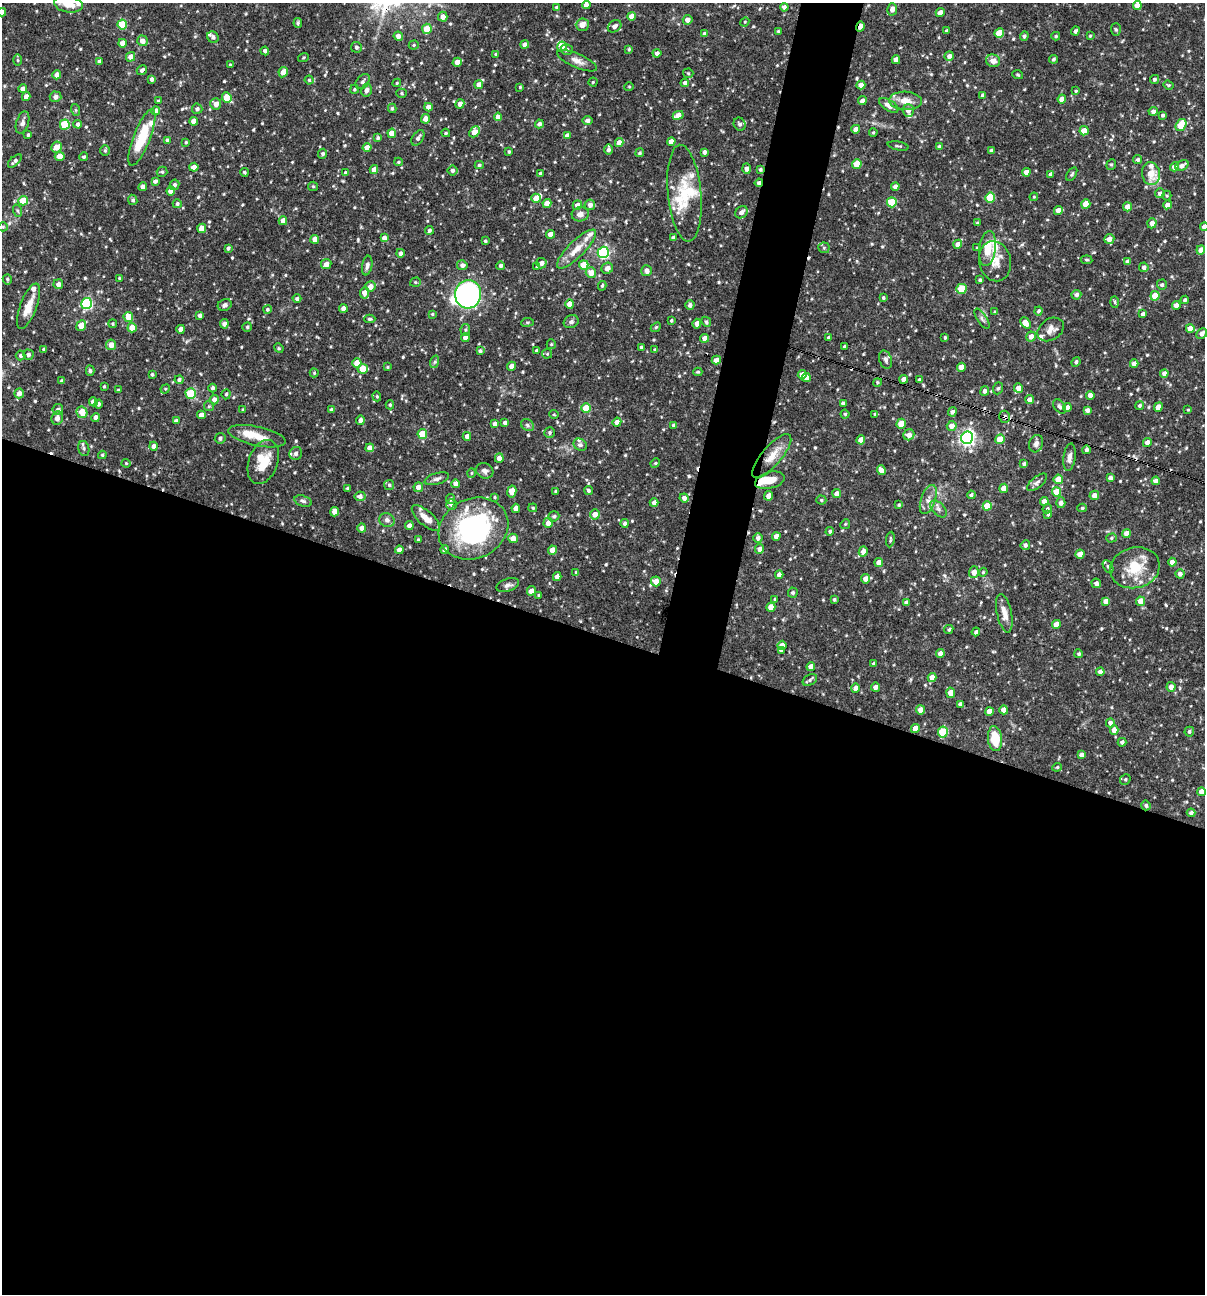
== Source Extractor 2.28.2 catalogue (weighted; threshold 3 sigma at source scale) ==
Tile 14 of 4 x 4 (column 2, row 4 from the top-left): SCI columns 1454-2656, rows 1-1292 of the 5187 x 5169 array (HDU 1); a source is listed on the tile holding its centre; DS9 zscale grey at full resolution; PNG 1207 x 1296 px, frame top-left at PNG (2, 3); each listed source drawn as its Kron ellipse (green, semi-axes under 4 px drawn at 4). Shown black and unused: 54% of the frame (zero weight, under 3 of 4 exposures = <1% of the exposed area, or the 3 px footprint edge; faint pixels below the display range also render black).
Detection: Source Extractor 2.28.2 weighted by HDU 2 'WHT'; one run over the whole footprint, this tile lists its part. Background 0.0982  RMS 0.004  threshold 0.018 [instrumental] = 3 sigma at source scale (4.5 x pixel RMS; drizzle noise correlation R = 1.50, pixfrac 1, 0.05/0.05 arcsec/px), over >= 5 px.
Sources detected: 653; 2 inside a brighter object's white glare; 6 cosmic-ray / hot-pixel residue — neither listed nor drawn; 30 inside a brighter listed object's ellipse — not listed separately; of the other 615, all 500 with FLUX_AUTO >= 0.412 (the completeness limit of this list) listed and drawn (115 fainter detections not listed), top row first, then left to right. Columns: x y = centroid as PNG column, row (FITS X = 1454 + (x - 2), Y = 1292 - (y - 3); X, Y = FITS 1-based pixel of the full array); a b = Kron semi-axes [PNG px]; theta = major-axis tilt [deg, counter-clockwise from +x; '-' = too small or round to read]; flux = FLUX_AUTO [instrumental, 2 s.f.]
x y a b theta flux
68 4 14 8 -10 4.4
586 5 4 4 - 1.9
1137 5 4 4 - 2.9
556 7 4 3 - 0.67
784 7 4 4 - 1.4
892 9 6 5 - 1.9
2 12 4 4 - 1.5
940 12 4 4 - 1.9
631 16 4 4 - 2.9
443 17 5 4 - 2.7
688 20 5 5 - 2.4
745 22 5 4 - 0.42
298 23 5 4 - 0.68
122 25 5 5 - 13
582 25 6 6 - 3.2
615 26 7 5 36 1.6
860 26 5 3 - 4
427 29 5 4 - 6.5
946 30 4 3 - 0.45
1116 30 6 5 - 0.65
778 31 4 4 - 0.57
1075 31 4 3 - 0.97
999 33 5 4 - 8.1
705 34 4 4 - 2.1
398 36 4 4 - 1.8
1024 36 5 4 - 0.93
1056 36 4 4 - 0.53
1090 36 3 3 - 0.46
213 37 6 5 - 1.1
142 41 5 5 - 2.7
122 43 4 4 - 2.5
414 45 5 4 - 0.53
525 45 4 4 - 2
562 46 5 4 - 4.1
356 47 5 5 - 0.88
629 49 4 3 - 0.51
567 50 6 5 - 0.8
265 51 4 3 - 1.1
657 53 4 4 - 1.4
496 54 4 3 - 0.55
949 56 5 4 - 1.8
131 57 5 4 - 2.8
303 57 5 3 - 0.43
1054 59 4 3 - 0.64
18 60 6 4 -88 0.44
896 60 4 4 - 2.5
577 61 21 7 -23 2.8
993 61 7 6 - 2.9
99 62 4 4 - 0.98
457 62 5 4 - 3.1
230 65 3 2 - 0.41
142 70 5 4 - 1.1
283 72 5 4 - 3.6
688 73 5 5 - 0.56
57 75 4 4 - 2.8
1018 75 5 3 - 0.5
151 79 4 4 - 1.3
1154 79 5 4 - 0.85
309 80 4 4 - 0.53
363 81 8 6 51 1.2
593 82 4 4 - 0.48
397 83 4 3 - 0.45
685 83 4 4 - 1.4
479 85 4 4 - 2.7
861 85 4 4 - 2.9
1168 85 5 4 - 0.54
520 87 3 3 - 0.41
629 87 4 4 - 0.45
23 89 4 4 - 2.6
354 89 4 4 - 0.55
366 90 7 5 79 1.4
1076 91 4 3 - 0.44
401 93 5 4 - 0.54
983 95 4 4 - 1.3
26 97 4 4 - 2.4
55 97 6 5 - 2.1
227 98 5 5 - 8.7
1062 99 4 4 - 3.5
158 101 3 3 - 0.47
862 101 4 4 - 1.6
905 101 16 9 -3 4.2
216 104 5 5 - 2.8
460 104 5 4 - 2.7
889 105 11 5 -31 2.2
428 107 4 4 - 2.3
392 108 4 4 - 0.63
197 109 5 5 - 1.1
76 110 6 4 -70 0.51
156 111 4 4 - 3.4
908 111 6 5 - 2
1153 111 4 4 - 1.3
678 115 5 4 - 3.3
1163 115 4 3 - 0.82
498 117 4 4 - 2.6
426 119 5 4 - 2.8
587 120 5 4 - 1.3
194 121 4 4 - 3.3
22 123 11 6 73 1.6
65 124 5 5 - 16
78 124 4 4 - 0.94
539 124 4 4 - 1.2
740 124 6 5 - 1
1181 125 6 5 - 9.2
856 129 4 4 - 2.3
1084 131 5 4 - 4.6
475 132 6 4 48 5.1
873 132 4 3 - 0.48
392 133 4 4 - 4.4
446 133 4 3 - 0.52
28 135 3 3 - 0.63
567 135 4 4 - 2
142 137 30 8 69 14
378 138 4 4 - 0.72
418 138 8 5 56 1.4
167 140 4 4 - 0.72
671 141 4 4 - 3.1
186 142 3 3 - 0.43
619 143 4 4 - 2.8
898 146 10 3 -11 0.58
939 146 3 3 - 0.55
56 147 5 5 - 3.6
367 147 4 4 - 3.2
608 149 5 3 - 1.2
105 151 5 4 - 0.55
509 151 3 3 - 0.56
991 151 4 3 - 0.87
704 152 4 3 - 1.2
640 153 4 4 - 0.52
323 154 5 4 - 0.87
60 156 5 4 - 4.4
84 157 4 4 - 0.64
1138 160 4 4 - 0.87
15 161 8 4 44 1.1
398 162 4 4 - 0.45
857 164 5 4 - 6.7
1111 164 5 4 - 0.59
479 165 4 4 - 0.65
1182 166 7 5 31 1.8
194 167 4 4 - 2.7
1175 167 4 4 - 2.7
374 169 4 4 - 2.6
746 169 5 4 - 1.7
760 169 4 3 - 0.72
452 171 5 5 - 1.1
162 172 5 5 - 0.66
244 172 4 4 - 0.64
1026 172 4 4 - 2.6
345 173 4 3 - 0.74
540 173 3 3 - 0.51
1051 174 4 4 - 1.5
1072 174 7 3 56 0.65
1151 174 11 9 -81 5.7
155 181 4 4 - 1.2
759 183 4 3 - 2.2
175 185 5 4 - 0.96
313 186 5 4 - 0.49
143 187 4 4 - 2.7
895 187 4 4 - 1.5
171 191 4 4 - 3.7
684 193 48 16 -84 15
1160 193 5 4 - 1.1
1167 196 5 4 - 0.5
990 197 5 5 - 14
1034 197 4 4 - 0.41
536 198 5 4 - 3.1
133 200 5 4 - 0.87
23 201 5 4 - 9.3
892 202 5 5 - 16
547 203 4 4 - 2.7
177 204 4 4 - 0.84
1086 204 5 4 - 5.5
577 205 5 4 - 3.2
590 205 5 5 - 2
1167 205 4 4 - 2.3
1127 207 4 4 - 2.9
1058 210 4 4 - 2.5
18 211 6 4 -71 0.61
741 212 7 5 42 1.7
580 214 8 7 - 2.1
283 221 4 4 - 3.1
977 223 4 3 - 0.44
1152 223 5 4 - 2.1
3 227 5 4 - 0.48
1204 227 4 4 - 3.1
202 228 5 4 - 4.7
429 230 4 4 - 0.93
550 234 4 4 - 3.2
384 238 4 4 - 2.1
674 238 4 4 - 1.7
315 239 4 4 - 2.6
1109 239 5 5 - 2.6
485 241 3 3 - 0.56
958 244 4 4 - 2.8
228 248 4 3 - 0.83
824 248 5 5 - 0.59
977 248 4 3 - 0.42
576 249 26 8 45 5.9
988 249 17 8 82 6.8
1201 250 4 4 - 2.8
603 252 6 5 - 50
400 253 4 4 - 1.2
1087 260 6 3 -7 0.5
995 261 20 15 -78 6.1
1128 262 4 4 - 1.6
541 263 5 5 - 1.6
326 264 5 5 - 2.1
367 265 10 5 80 1.3
462 265 5 5 - 1.5
584 265 5 4 - 11
500 266 4 4 - 1.1
537 267 4 3 - 0.51
1144 267 5 4 - 1.2
607 268 6 5 - 1.8
647 271 5 5 - 1.9
591 273 5 5 - 3.6
119 278 4 4 - 0.45
7 279 5 4 - 0.7
980 280 3 3 - 0.83
415 282 5 4 - 0.53
58 284 5 4 - 1.8
1162 285 5 5 - 0.83
602 286 5 4 - 0.52
370 287 5 5 - 2.8
961 289 5 5 - 12
364 293 6 4 85 3.1
468 294 14 13 - 95
1076 295 5 5 - 1.4
1155 296 4 4 - 6.9
883 298 4 3 - 0.61
297 299 4 4 - 0.97
1185 300 4 4 - 0.82
1114 302 6 4 -88 0.53
87 304 5 5 - 41
570 304 4 4 - 3.4
225 305 7 5 26 1.2
690 305 4 4 - 1.3
1176 305 4 4 - 2.5
28 306 24 8 70 5.5
343 308 4 4 - 2.1
267 309 4 4 - 0.58
1039 311 4 4 - 0.84
995 312 4 3 - 0.44
432 314 4 4 - 0.45
1143 314 4 3 - 1.1
200 315 4 3 - 1.3
128 317 5 4 - 7.9
370 319 5 4 - 0.71
982 319 11 5 -57 1.1
671 320 3 3 - 0.53
527 322 6 3 7 0.48
571 322 8 6 26 0.99
706 322 5 4 - 0.58
1025 323 6 4 -49 4.2
112 324 4 4 - 0.47
224 324 4 4 - 1.8
697 324 5 4 - 2.5
81 326 5 4 - 6.1
247 327 5 4 - 0.57
656 327 6 4 42 0.57
132 328 4 4 - 5.5
1190 328 4 4 - 3.8
181 329 4 4 - 2.7
1051 329 14 10 34 3
465 330 6 5 - 0.55
1202 333 6 4 47 1.7
1031 336 5 4 - 2.3
465 338 4 4 - 2.4
704 338 4 4 - 2.6
829 338 4 3 - 1.2
945 338 4 3 - 0.51
551 344 5 4 - 0.44
111 345 5 5 - 2.9
642 347 4 3 - 0.85
844 347 3 3 - 0.57
279 348 5 4 - 0.45
44 350 4 3 - 1.1
537 350 3 3 - 0.65
655 350 3 3 - 0.64
480 351 4 4 - 0.93
547 354 5 5 - 0.45
20 355 5 5 - 0.87
28 355 5 5 - 1.2
716 360 4 4 - 2.7
886 360 9 6 -71 1.4
434 362 6 4 70 0.67
1076 362 5 3 - 0.84
357 363 4 4 - 4.8
1134 364 4 4 - 2.3
511 366 4 4 - 2.5
387 367 4 3 - 0.44
961 367 4 4 - 2.9
363 369 5 4 - 5.8
90 371 5 4 - 0.73
698 372 4 3 - 0.48
314 373 4 4 - 0.5
1164 373 4 4 - 1.6
152 374 3 3 - 0.63
802 375 4 4 - 2.9
806 378 4 4 - 2.6
904 379 4 4 - 2.5
179 380 4 4 - 0.96
919 380 4 3 - 0.52
61 381 4 3 - 0.55
877 382 4 4 - 0.52
104 386 3 3 - 0.44
212 388 4 4 - 0.9
998 388 6 4 70 0.64
1018 388 4 4 - 2.8
165 389 5 4 - 0.44
118 390 4 3 - 0.58
985 391 5 4 - 1.3
19 393 5 4 - 2
191 393 5 5 - 22
226 394 5 4 - 0.63
1090 395 4 4 - 2.5
377 396 5 4 - 0.46
214 399 5 4 - 2
1030 400 4 4 - 2.3
93 402 4 4 - 2.9
99 404 4 4 - 0.9
843 404 4 3 - 1.3
390 405 4 4 - 0.58
209 406 5 4 - 0.56
1060 406 8 5 -53 0.99
1139 406 4 3 - 0.82
1067 407 4 4 - 2.8
1158 407 5 4 - 3.6
586 408 5 4 - 10
58 410 5 5 - 1.6
243 410 3 3 - 0.55
332 410 4 4 - 1.7
1087 410 4 4 - 1.5
1188 410 3 3 - 0.44
82 412 6 5 - 5.1
952 412 5 4 - 1.3
554 414 5 4 - 0.44
845 414 4 4 - 0.54
875 414 3 3 - 0.45
201 415 4 4 - 2.5
1005 417 6 5 - 1.2
57 418 7 5 81 2.2
96 418 4 4 - 2
360 420 4 4 - 2
176 421 4 4 - 1.3
617 422 4 4 - 2.2
505 423 4 4 - 1.4
495 424 4 4 - 1.7
901 424 5 4 - 6.3
527 425 7 5 -37 0.83
674 425 4 3 - 1
952 426 5 5 - 2.7
550 432 6 5 - 0.84
422 434 5 4 - 10
909 435 5 5 - 2.4
257 436 29 9 -12 6.5
467 436 4 4 - 2
220 438 5 5 - 1.1
967 438 6 6 - 120
1000 439 5 4 - 6.8
861 440 4 4 - 4.1
1147 442 4 4 - 2.3
1036 444 9 7 73 1.5
580 445 7 5 -30 1.1
154 446 4 4 - 1.9
84 448 7 5 -75 0.9
370 448 4 4 - 2.5
1086 450 4 4 - 1.1
296 453 7 6 - 1.6
102 455 4 4 - 0.62
772 456 27 9 49 6.1
1069 457 14 6 82 2
499 458 4 4 - 2.4
263 462 23 14 70 9.9
126 463 4 4 - 0.44
655 463 5 4 - 0.48
1024 464 3 3 - 0.91
881 470 5 4 - 2.8
485 471 9 7 -29 1.6
471 473 5 3 - 0.42
1110 478 4 4 - 1.3
437 479 12 5 17 1.4
1058 479 4 4 - 5.8
770 480 15 8 15 6.6
1156 481 4 4 - 2.4
1037 482 12 5 39 1.4
456 484 4 4 - 2.5
389 485 5 5 - 0.63
418 487 5 4 - 2.4
347 488 3 2 - 0.45
1004 488 4 4 - 4.4
588 490 4 3 - 0.78
555 491 3 3 - 0.52
512 492 6 4 79 3.3
1057 492 4 4 - 7.4
837 494 4 4 - 2.3
971 495 4 3 - 0.76
1094 495 5 4 - 2.6
360 496 5 5 - 1.6
768 496 4 4 - 2.2
494 497 3 3 - 0.42
684 498 4 4 - 1.8
451 499 5 4 - 0.97
928 499 15 7 70 2.6
821 500 5 4 - 0.55
303 501 9 5 -16 1
1044 501 4 4 - 2.5
654 503 4 4 - 1.9
1061 503 5 4 - 1.6
451 504 5 5 - 1.2
899 505 3 3 - 0.51
987 506 5 4 - 7.5
516 508 4 4 - 2.3
533 508 4 3 - 0.57
1082 508 5 4 - 0.52
938 509 10 6 -47 1.5
1047 509 5 4 - 0.81
335 512 4 4 - 3.2
595 514 5 5 - 3.2
1048 514 4 3 - 0.69
554 516 6 5 - 0.67
426 518 17 7 -43 4.1
387 520 8 6 -28 1.4
548 523 5 5 - 3.2
624 523 4 4 - 0.97
845 524 5 4 - 0.49
409 526 4 4 - 2
362 528 4 4 - 2.7
473 529 36 30 26 62
830 531 4 4 - 0.75
1127 533 4 4 - 3.5
776 536 4 4 - 2.4
513 538 5 5 - 3.1
758 538 5 4 - 1.3
1111 538 5 4 - 0.65
418 540 3 3 - 0.46
890 540 8 3 83 0.55
1025 545 5 4 - 1.2
759 549 5 4 - 1.7
399 550 4 4 - 2.4
445 550 4 4 - 2.5
552 550 4 4 - 4.5
863 552 5 4 - 2.5
1080 554 4 4 - 3.4
1172 562 4 4 - 2.7
879 563 4 4 - 3.2
1108 566 7 4 -61 0.91
1135 568 25 20 15 12
576 572 4 3 - 0.49
974 572 6 5 - 3
983 572 4 4 - 0.42
1180 574 4 4 - 1.5
779 575 4 4 - 2.1
557 577 4 4 - 2.4
866 579 5 4 - 2.7
656 581 5 5 - 4.5
1096 583 5 4 - 1.3
508 585 12 6 18 1.5
531 591 5 4 - 2.7
793 593 5 5 - 0.83
538 595 4 3 - 0.44
774 599 4 3 - 0.43
834 599 3 3 - 0.65
1106 601 4 4 - 2.5
1141 601 5 4 - 4.8
906 603 4 4 - 1.7
771 607 4 4 - 4.3
1004 613 19 7 -78 3.6
1056 624 4 4 - 2.7
949 629 5 4 - 0.6
976 632 4 4 - 1
782 645 5 4 - 2.8
781 650 4 3 - 1.3
940 654 4 4 - 2.4
1079 654 4 4 - 0.67
874 664 4 4 - 0.82
811 667 4 4 - 2.6
1100 672 4 4 - 2.5
932 677 5 4 - 3.3
810 680 8 5 27 0.88
875 687 4 4 - 2
1171 687 5 4 - 2.6
855 688 4 4 - 1.9
951 693 5 4 - 4
960 704 4 3 - 0.99
920 710 4 4 - 2.7
1004 710 4 4 - 3.1
989 711 4 4 - 3.7
1110 723 4 4 - 1.4
915 729 4 4 - 4.5
1114 730 5 4 - 3.2
943 732 5 5 - 19
1189 732 5 4 - 0.72
995 738 13 7 -85 9.1
1122 742 4 3 - 0.85
1082 755 4 4 - 2
1057 767 5 4 - 0.53
1125 779 6 5 - 0.66
1201 792 4 4 - 2.6
1146 805 5 4 - 0.86
1191 813 4 4 - 1.2
Overlapping masked pixels (flux is a lower limit): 4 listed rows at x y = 860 26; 760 169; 759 183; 1005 417
Isophote crosses this tile's border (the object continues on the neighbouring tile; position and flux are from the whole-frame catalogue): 3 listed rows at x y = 68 4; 2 12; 1204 227